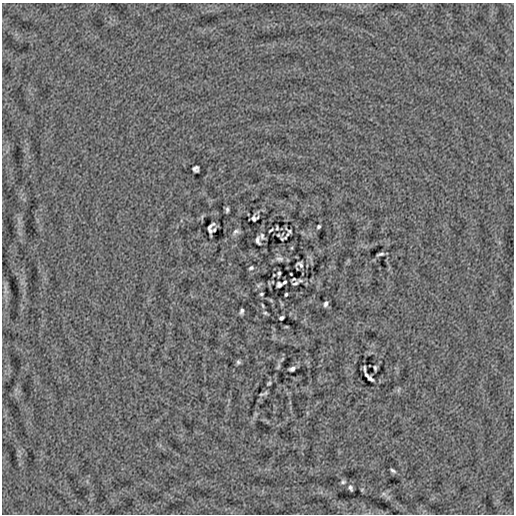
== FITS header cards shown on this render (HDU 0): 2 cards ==
NAXIS1  =                  512
NAXIS2  =                  512

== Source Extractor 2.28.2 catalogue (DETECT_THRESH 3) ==
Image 512 x 512 px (HDU 0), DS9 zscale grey, 1 PNG px = 1 image px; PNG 516 x 516 px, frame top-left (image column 1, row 512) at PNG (2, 3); no overlay
Background 2.04e-05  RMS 0.0039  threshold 0.0118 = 3 sigma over >= 5 px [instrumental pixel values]
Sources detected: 50; all 50 listed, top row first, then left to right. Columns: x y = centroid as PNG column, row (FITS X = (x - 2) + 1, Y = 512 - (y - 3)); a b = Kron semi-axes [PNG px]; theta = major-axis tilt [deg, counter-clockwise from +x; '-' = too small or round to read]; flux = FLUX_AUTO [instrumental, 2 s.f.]
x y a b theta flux
196 169 6 6 - 0.68
227 210 5 3 - 0.5
257 217 3 2 - 0.22
254 219 6 4 84 0.49
319 227 4 3 - 0.42
210 228 13 6 79 0.48
277 228 4 2 - 0.3
214 230 3 3 - 0.36
271 230 5 2 - 0.3
236 231 8 5 22 0.77
289 231 6 3 -37 0.33
287 234 3 2 - 0.2
262 236 9 6 -84 0.57
285 238 4 2 - 0.26
258 240 8 4 -83 0.7
292 248 5 3 - 0.24
380 254 7 3 14 0.54
279 259 12 6 -10 0.78
300 264 7 5 -25 0.58
251 268 4 3 - 0.46
279 273 5 3 - 0.48
291 274 3 2 - 0.19
293 279 3 2 - 0.25
284 282 4 3 - 0.36
295 283 7 3 19 0.51
259 285 10 4 33 0.39
279 285 5 5 - 0.56
5 287 12 5 -84 1
261 294 4 3 - 0.35
286 294 3 3 - 0.37
271 300 8 3 -45 0.26
326 304 6 3 72 0.66
263 305 6 2 -71 0.27
241 311 6 4 71 0.65
265 313 5 2 - 0.37
281 318 5 3 - 0.57
238 362 5 5 - 0.5
278 367 7 4 63 0.42
375 368 5 3 - 0.43
292 369 6 4 16 0.81
365 369 6 2 -85 0.43
366 375 5 2 - 0.46
370 379 7 3 -41 0.74
269 383 4 3 - 0.33
398 390 8 3 71 0.35
261 394 8 3 7 0.33
393 470 5 3 - 0.49
343 482 6 4 16 0.47
350 488 5 4 - 0.57
384 494 8 5 -19 0.67